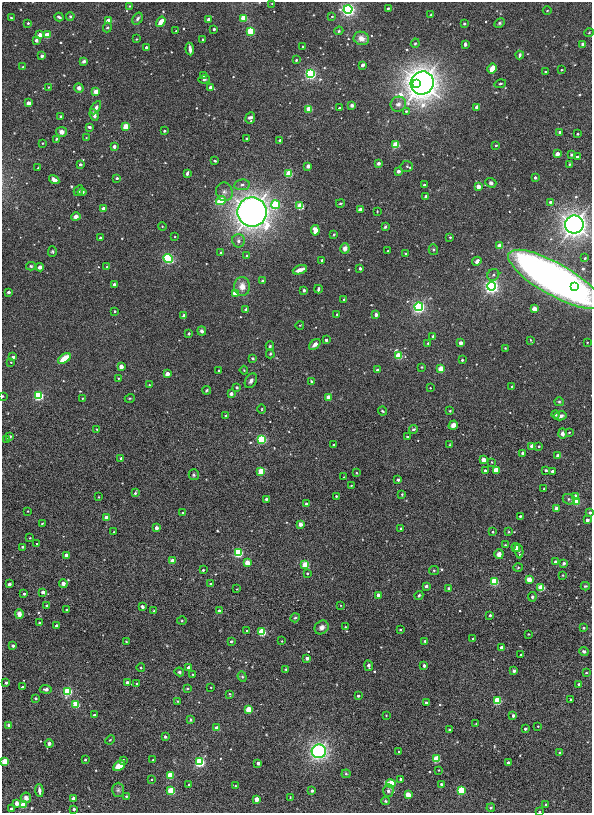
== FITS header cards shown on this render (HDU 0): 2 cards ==
NAXIS1  =                  590
NAXIS2  =                  811

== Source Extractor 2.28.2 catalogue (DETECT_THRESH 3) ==
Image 590 x 811 px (HDU 0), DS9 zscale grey, 1 PNG px = 1 image px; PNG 594 x 815 px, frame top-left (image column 1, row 811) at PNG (2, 2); each listed source drawn as its Kron ellipse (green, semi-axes under 4 px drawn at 4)
Background 8.15e-04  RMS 0.014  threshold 0.0431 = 3 sigma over >= 5 px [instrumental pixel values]
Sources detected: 403; all 403 listed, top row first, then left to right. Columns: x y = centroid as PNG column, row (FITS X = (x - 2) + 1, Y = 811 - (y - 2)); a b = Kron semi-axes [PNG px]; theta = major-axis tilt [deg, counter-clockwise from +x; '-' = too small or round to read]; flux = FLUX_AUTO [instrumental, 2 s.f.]
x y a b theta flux
272 3 4 3 - 0.68
129 6 4 3 - 0.76
388 8 3 3 - 1.2
348 9 4 4 - 460
547 11 4 3 - 0.79
431 15 4 3 - 1.7
70 16 4 3 - 1.3
332 16 4 3 - 0.98
59 17 4 3 - 1.9
11 18 3 2 - 1.3
244 18 4 4 - 44
137 19 6 4 57 2.3
209 20 3 3 - 6.2
108 21 3 3 - 13
161 22 6 3 56 8.7
28 23 3 3 - 1.8
499 23 6 4 28 1.4
464 24 4 3 - 1.2
107 28 5 4 - 1.4
214 29 3 3 - 1.4
176 31 4 3 - 0.84
250 31 4 4 - 66
339 31 5 4 - 1.3
589 33 4 3 - 0.79
40 35 3 3 - 11
47 35 4 3 - 31
361 38 8 6 -18 7.4
136 39 3 2 - 0.57
36 40 3 3 - 4.9
203 40 3 3 - 1.3
415 43 5 4 - 1.1
465 44 4 3 - 1.9
583 44 4 4 - 2.2
146 47 3 3 - 2.7
303 47 3 2 - 1.1
190 49 6 3 -83 3.7
520 55 4 3 - 2
42 56 3 3 - 5.3
296 60 3 3 - 1.6
84 61 4 3 - 2.7
363 65 4 3 - 4.4
23 67 3 3 - 1.2
492 68 5 4 - 13
561 70 2 2 - 0.88
546 71 3 3 - 1.2
310 74 4 4 - 250
203 75 4 3 - 1.2
204 79 6 4 4 1.6
417 83 3 3 - 270
422 83 12 11 - 1400
500 84 6 4 16 1.7
48 87 3 2 - 0.6
211 87 3 3 - 18
79 88 5 4 - 3.9
96 92 4 4 - 8.9
28 103 3 3 - 14
398 104 8 7 - 5.3
352 105 4 3 - 2.6
477 107 3 3 - 8.5
96 108 7 4 58 3.7
339 108 3 3 - 1.7
309 109 4 3 - 31
406 111 4 4 - 1.6
94 115 6 4 -70 3.1
61 116 3 3 - 1.2
250 118 5 5 - 3.2
89 127 4 3 - 1.8
126 127 4 3 - 40
164 131 3 3 - 2
61 132 5 5 - 4.6
560 132 3 3 - 2.6
577 134 3 2 - 1.1
86 138 3 2 - 0.61
56 139 4 3 - 1
247 139 4 3 - 1.7
280 140 3 3 - 1.8
43 143 3 2 - 0.81
396 145 4 4 - 51
496 145 3 3 - 1.6
114 147 4 4 - 2.4
557 154 3 3 - 12
571 155 3 3 - 1.4
577 157 3 3 - 1.3
215 161 3 2 - 1.1
378 163 3 3 - 2.8
80 164 3 3 - 1.8
569 164 3 3 - 0.96
308 166 3 3 - 9.4
407 166 6 5 - 1.5
38 168 3 3 - 1.2
398 171 3 3 - 7.7
187 173 4 3 - 2.1
289 174 4 4 - 55
117 178 3 3 - 2.9
535 178 3 3 - 3.3
54 180 5 4 - 5.3
491 183 5 4 - 1.8
242 185 8 5 8 2.6
424 185 3 3 - 2
478 187 3 3 - 16
79 191 5 4 - 1.7
82 192 4 4 - 2.3
224 192 9 8 - 4.3
426 196 3 3 - 5.5
221 200 5 4 - 32
550 202 3 3 - 2.4
340 203 4 3 - 1.3
276 205 4 4 - 88
300 206 4 4 - 49
103 209 3 3 - 14
360 209 4 3 - 2.4
377 211 3 2 - 0.65
252 212 14 14 - 820
76 217 4 4 - 4.4
574 225 9 9 - 580
162 226 4 3 - 0.76
385 227 3 3 - 1.5
315 230 5 4 - 10
334 234 3 3 - 0.93
175 237 2 2 - 0.75
450 237 3 3 - 1.2
100 238 3 3 - 1.3
238 241 7 6 - 3.4
499 246 4 3 - 21
345 248 5 4 - 5.4
433 249 5 4 - 1.4
52 251 5 4 - 1.2
388 251 3 3 - 1.2
221 252 4 3 - 1.1
406 254 3 3 - 1.4
247 256 4 3 - 1.3
168 258 5 4 - 210
585 258 3 2 - 0.92
322 260 3 3 - 2.9
477 261 5 3 - 6.1
31 266 5 4 - 1.4
40 267 4 3 - 9.8
107 267 4 3 - 0.74
360 268 3 3 - 1.5
300 270 7 3 19 6.4
493 275 6 5 - 2.3
555 279 53 16 -29 710
262 280 3 3 - 1.1
114 285 3 3 - 6.2
242 286 9 8 - 9
491 286 4 4 - 530
575 286 3 3 - 19
318 289 4 3 - 2.1
304 290 3 3 - 2.9
8 292 3 3 - 4
235 293 4 3 - 29
344 299 3 3 - 2
419 307 4 4 - 350
534 309 3 3 - 23
246 310 4 3 - 2.3
115 311 3 2 - 1.1
337 314 3 3 - 1.1
376 315 4 4 - 2.6
184 316 4 3 - 3.9
300 325 4 2 - 0.66
202 331 4 4 - 2.1
189 334 3 3 - 1.4
433 336 3 3 - 2.6
326 340 3 3 - 3.4
531 340 4 2 - 1
587 342 2 2 - 0.85
428 343 3 3 - 1.4
461 343 3 3 - 9.5
315 344 7 4 41 3.8
270 346 5 4 - 1.4
505 348 3 2 - 0.65
270 354 4 3 - 1
398 356 4 4 - 57
13 357 4 3 - 4.3
64 358 7 4 38 16
253 358 3 3 - 1.3
462 360 3 3 - 1.6
11 362 2 2 - 0.75
121 366 3 3 - 13
422 367 3 2 - 0.86
441 369 4 3 - 41
244 370 4 3 - 0.76
378 370 3 3 - 4.2
219 371 3 2 - 1.1
167 374 3 3 - 11
118 378 3 2 - 0.68
251 381 8 5 58 3.3
312 381 3 3 - 1.5
149 385 3 2 - 0.69
237 387 3 3 - 1.5
512 387 3 3 - 2
430 388 3 3 - 0.66
206 390 4 3 - 1.1
231 394 3 3 - 6.6
2 396 3 2 - 0.82
39 396 4 4 - 130
328 397 3 3 - 20
82 398 3 2 - 0.94
130 398 5 3 - 0.92
559 402 5 4 - 1.3
262 409 5 3 - 0.74
382 411 5 3 - 1.1
450 411 3 3 - 0.83
556 415 4 4 - 1.1
226 416 3 3 - 6.5
560 416 6 4 13 3.1
453 425 5 4 - 4.2
97 429 4 3 - 0.8
413 429 4 4 - 2
569 432 2 2 - 0.92
562 434 5 4 - 3.7
10 436 3 3 - 1.9
407 437 3 2 - 0.81
7 439 3 3 - 1.6
262 439 4 4 - 140
334 445 3 3 - 3.3
450 445 3 3 - 0.86
532 446 3 3 - 15
539 446 3 3 - 1.6
523 453 3 3 - 2
558 456 3 3 - 12
121 459 3 3 - 3.5
483 460 3 3 - 13
492 462 3 3 - 0.66
485 470 3 3 - 2.5
496 470 4 3 - 37
546 470 3 3 - 1.2
261 471 4 3 - 52
552 471 3 3 - 3.6
356 473 3 2 - 1.1
194 475 5 5 - 1.5
344 477 2 2 - 0.62
398 480 3 3 - 3.3
351 486 3 2 - 0.64
544 489 2 2 - 0.58
135 493 4 3 - 1.8
402 494 4 3 - 0.91
336 496 3 3 - 1.2
99 497 3 2 - 0.61
576 497 4 3 - 19
266 499 3 3 - 2.7
569 499 6 5 - 1.9
576 502 4 4 - 32
306 504 3 3 - 2.9
556 509 4 3 - 19
28 511 3 2 - 0.86
183 513 3 3 - 3.8
590 513 3 3 - 2.8
520 516 3 3 - 1.1
107 518 4 3 - 21
587 520 3 3 - 5
42 523 3 2 - 0.85
300 524 3 3 - 11
156 528 3 3 - 7.1
401 529 3 3 - 2.9
113 532 3 2 - 0.66
493 532 3 2 - 1.4
509 532 3 3 - 0.8
30 538 3 2 - 0.64
37 544 3 3 - 0.96
505 545 3 3 - 0.9
22 547 3 3 - 1.3
516 548 4 4 - 4.4
519 551 7 3 -81 1.7
238 552 4 4 - 130
499 554 5 4 - 4.6
66 555 3 3 - 8.3
172 561 3 3 - 16
556 562 3 3 - 7
247 563 4 3 - 22
564 563 3 3 - 3.7
305 565 4 4 - 56
518 568 5 3 - 0.9
203 570 3 3 - 1.6
434 570 5 4 - 1.1
307 573 3 3 - 1.2
563 575 3 2 - 0.66
529 579 4 3 - 28
494 582 4 4 - 80
9 584 3 3 - 2.1
63 584 4 4 - 3.8
210 584 3 3 - 1.4
426 586 3 3 - 3.6
585 586 4 3 - 1.1
541 588 4 4 - 55
237 589 2 2 - 0.59
449 589 4 3 - 2.3
43 592 3 3 - 6.9
24 594 3 3 - 2.3
378 595 3 3 - 8.7
419 595 5 3 - 1.2
532 597 5 4 - 1.4
340 605 3 2 - 0.65
47 606 3 3 - 4.2
142 607 4 3 - 1.8
67 610 3 3 - 0.86
154 611 3 3 - 0.97
219 611 3 3 - 6.2
19 614 5 4 - 5.8
490 615 3 3 - 2.1
295 618 5 4 - 1.3
182 621 5 3 - 0.97
39 623 3 3 - 1.6
57 626 3 3 - 5.2
322 627 7 6 - 4
345 627 2 2 - 0.62
583 628 3 3 - 1.1
400 630 3 3 - 1.3
247 631 3 3 - 0.98
262 632 4 4 - 77
528 634 3 2 - 0.64
473 638 3 2 - 0.69
231 641 3 3 - 1.7
282 641 2 2 - 0.62
425 641 3 3 - 1.6
126 642 4 2 - 0.71
13 646 3 3 - 4.3
502 647 3 3 - 7.3
584 652 4 3 - 2.6
521 655 3 3 - 1.2
307 658 3 3 - 8.9
369 666 5 4 - 2.1
424 666 3 3 - 4.3
188 667 3 3 - 4.9
141 668 4 3 - 1.1
286 670 3 3 - 1.1
514 671 3 3 - 3.4
179 672 5 4 - 1.7
586 673 3 2 - 0.81
193 674 4 2 - 0.65
242 677 5 4 - 1.4
127 682 3 3 - 2.8
6 683 3 3 - 2.5
137 684 3 3 - 3.1
579 684 3 3 - 1.7
22 687 3 3 - 1.7
211 687 2 2 - 0.7
46 689 6 4 -2 2.5
187 689 3 3 - 1.1
67 691 4 4 - 97
229 694 4 3 - 1.2
358 696 3 3 - 1.9
36 698 3 3 - 2.3
571 699 3 3 - 1.6
178 701 4 4 - 0.92
497 701 4 4 - 79
426 703 3 3 - 4.3
76 704 4 4 - 52
248 709 4 3 - 33
94 715 3 3 - 3.1
386 715 3 2 - 0.5
513 716 3 3 - 4.5
190 720 4 3 - 1.4
476 723 3 2 - 0.66
9 725 3 3 - 5.7
538 726 3 2 - 0.76
217 728 3 3 - 15
449 729 3 2 - 0.97
525 729 3 3 - 2.2
165 737 3 3 - 2.8
110 740 5 3 - 0.87
49 743 4 4 - 2.7
319 751 7 7 - 270
399 752 2 2 - 0.66
560 753 3 3 - 1.5
436 759 4 4 - 62
85 760 3 3 - 1.3
123 760 3 3 - 1.4
153 760 3 2 - 0.76
5 761 4 3 - 41
199 762 4 4 - 160
258 763 3 3 - 5.2
508 763 3 3 - 7
119 766 6 4 35 14
439 770 3 3 - 0.81
346 774 4 4 - 1.1
170 775 4 4 - 47
151 779 3 2 - 0.81
401 779 3 3 - 5.1
391 783 5 4 - 73
189 784 3 2 - 0.67
441 784 3 3 - 1
235 786 3 2 - 0.71
118 790 7 6 - 2.2
461 790 4 4 - 66
39 791 6 3 -85 3.2
171 791 4 4 - 58
312 791 3 3 - 3.5
388 791 6 5 - 2.4
408 794 4 3 - 24
126 796 3 2 - 0.81
290 797 3 2 - 0.61
26 798 5 5 - 4.6
74 798 3 3 - 12
256 799 3 3 - 15
386 801 4 3 - 1.2
17 803 3 3 - 12
23 805 4 4 - 26
546 805 3 3 - 1.5
491 808 4 3 - 1
11 809 3 3 - 3.4
74 809 3 3 - 2.6
539 812 3 2 - 0.98
At the frame edge (FLAGS 8, measured only in part): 4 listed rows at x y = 2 396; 590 513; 5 761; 539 812